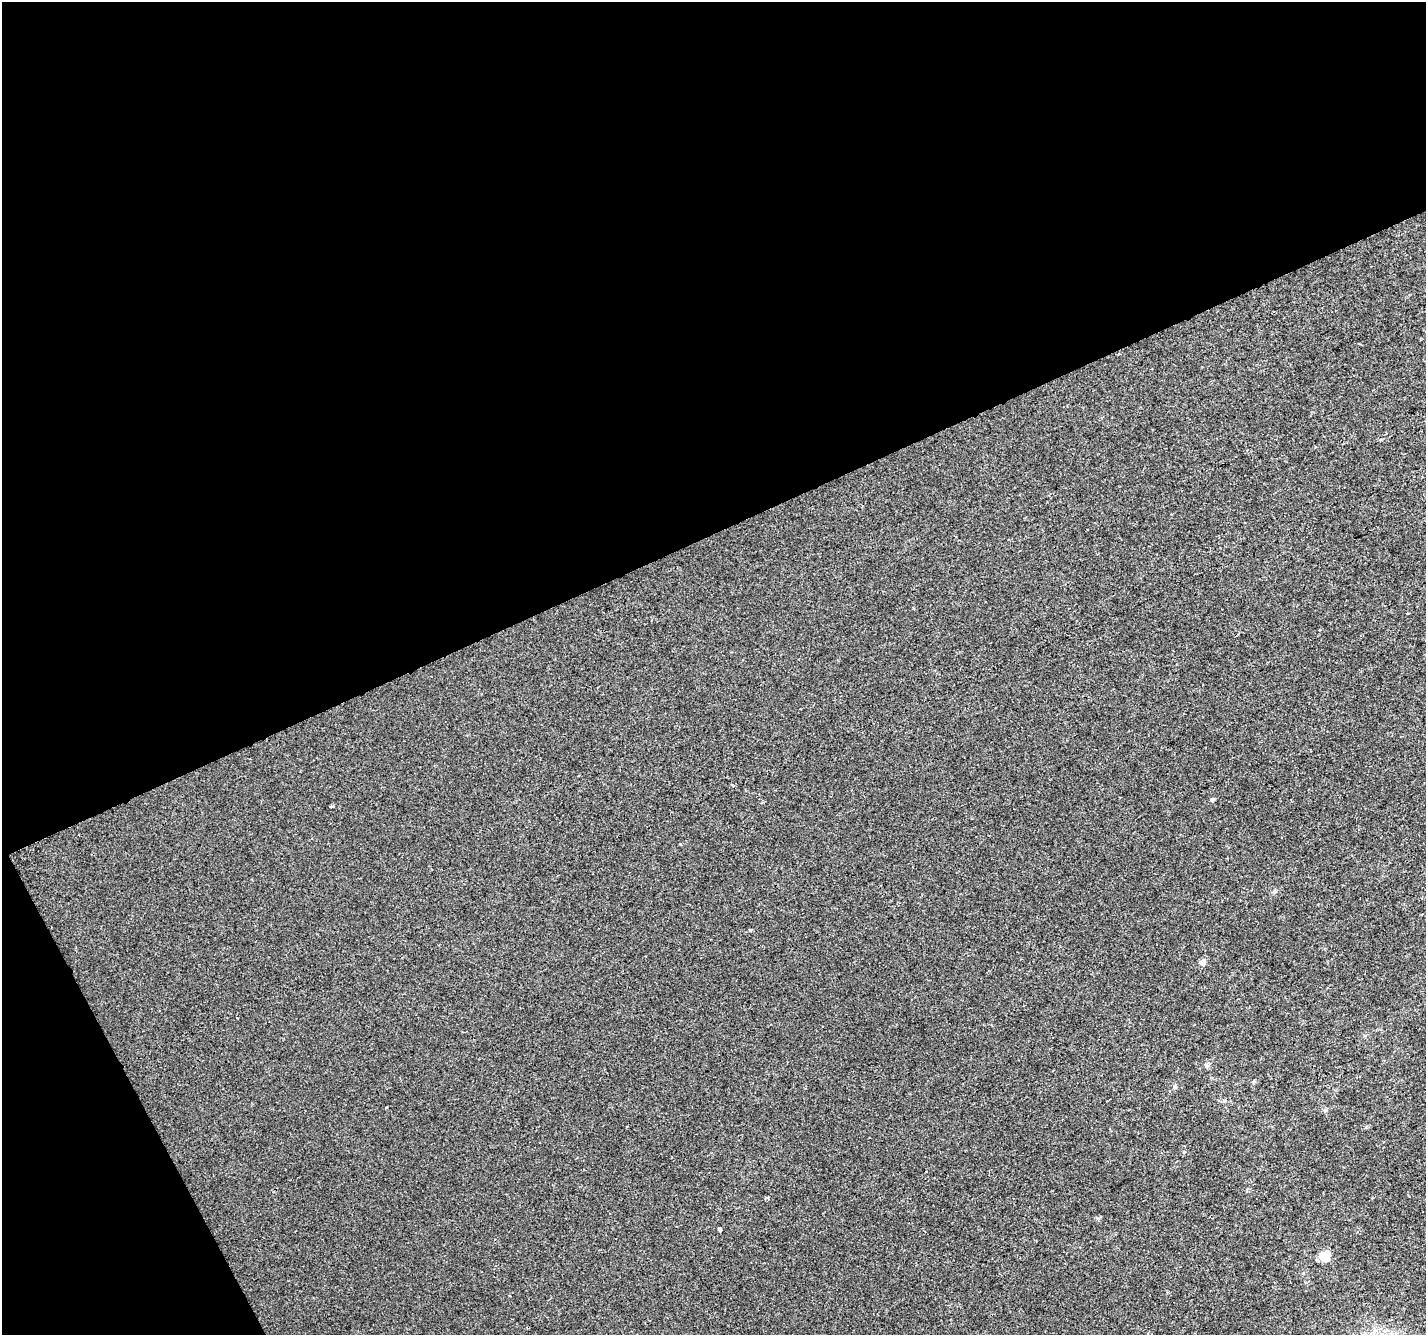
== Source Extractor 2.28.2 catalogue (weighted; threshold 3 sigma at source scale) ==
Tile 1 of 2 x 2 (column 1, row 1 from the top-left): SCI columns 1-1424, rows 1388-2720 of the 2849 x 2792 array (HDU 1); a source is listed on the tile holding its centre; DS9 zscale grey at full resolution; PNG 1428 x 1337 px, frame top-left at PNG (2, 2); no overlay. Shown black and unused: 43% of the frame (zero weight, under 2 of 3 exposures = <1% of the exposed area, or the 3 px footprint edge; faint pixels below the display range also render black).
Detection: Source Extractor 2.28.2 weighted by HDU 2 'WHT'; one run over the whole footprint, this tile lists its part. Background 2.78e-05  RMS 0.0041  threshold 0.0185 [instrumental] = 3 sigma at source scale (4.5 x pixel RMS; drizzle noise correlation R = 1.50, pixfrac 1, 0.0396/0.0396 arcsec/px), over >= 5 px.
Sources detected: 11; all 11 listed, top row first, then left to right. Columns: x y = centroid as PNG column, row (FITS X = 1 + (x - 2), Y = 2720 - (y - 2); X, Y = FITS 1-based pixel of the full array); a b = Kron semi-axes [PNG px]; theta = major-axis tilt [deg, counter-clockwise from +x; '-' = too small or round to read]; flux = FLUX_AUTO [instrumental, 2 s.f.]
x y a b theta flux
732 785 5 3 - 0.7
1212 800 5 5 - 0.66
332 807 4 3 - 1
680 845 3 2 - 0.59
751 930 4 3 - 0.65
1202 962 7 6 - 2.2
1206 1065 6 5 - 0.74
1325 1110 5 4 - 0.87
767 1197 5 3 - 0.67
719 1229 4 3 - 0.61
1325 1256 6 5 - 16
Unlisted compact peaks at least as high as the median listed source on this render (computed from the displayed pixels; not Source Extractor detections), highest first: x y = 1274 892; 1098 1218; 1253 1082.